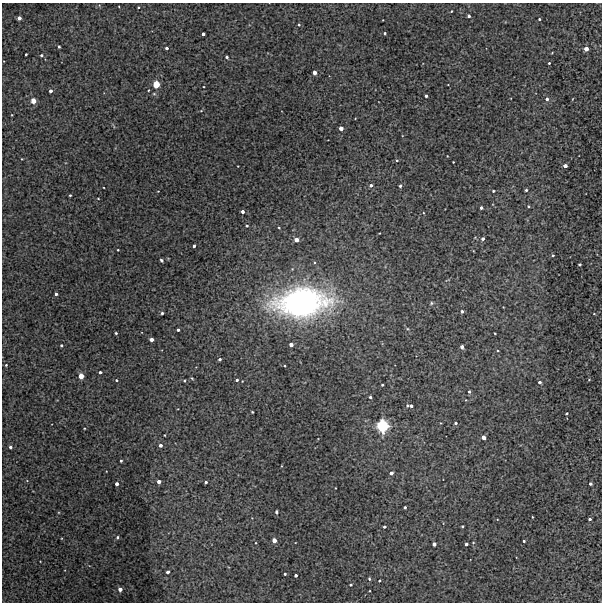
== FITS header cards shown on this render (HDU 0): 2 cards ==
NAXIS1  =                  600 / Width of image
NAXIS2  =                  600 / Height of image

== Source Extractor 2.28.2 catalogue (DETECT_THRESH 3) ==
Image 600 x 600 px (HDU 0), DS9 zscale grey, 1 PNG px = 1 image px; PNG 604 x 604 px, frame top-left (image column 1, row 600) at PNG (2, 3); no overlay
Background 474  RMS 1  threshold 2.99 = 3 sigma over >= 5 px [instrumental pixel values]
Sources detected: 106; all 106 listed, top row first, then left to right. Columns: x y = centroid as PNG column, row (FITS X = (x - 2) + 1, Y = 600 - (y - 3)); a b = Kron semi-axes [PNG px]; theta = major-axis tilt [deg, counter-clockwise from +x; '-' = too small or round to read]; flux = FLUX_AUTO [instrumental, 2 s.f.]
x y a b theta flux
451 11 3 2 - 57
469 16 3 3 - 160
19 18 3 3 - 410
539 19 3 2 - 77
299 25 4 3 - 65
385 33 3 3 - 92
203 34 3 3 - 220
59 47 3 3 - 120
167 48 3 3 - 160
586 49 4 3 - 730
552 53 4 2 - 45
26 54 3 3 - 84
41 55 3 3 - 130
227 57 3 3 - 130
549 63 3 3 - 87
314 73 4 3 - 540
156 84 4 4 - 4300
50 91 3 3 - 310
426 96 3 3 - 140
547 99 4 4 - 230
33 101 4 4 - 1500
341 128 4 3 - 600
397 160 3 3 - 68
453 162 2 2 - 43
565 166 3 3 - 550
371 185 3 3 - 200
400 186 3 3 - 140
526 190 3 3 - 110
493 191 3 3 - 82
70 195 3 3 - 71
98 198 3 2 - 45
528 206 3 3 - 65
481 208 3 3 - 170
242 212 3 3 - 240
247 226 4 3 - 83
279 228 3 3 - 56
483 239 3 3 - 190
296 240 4 3 - 650
194 246 3 3 - 130
118 250 2 2 - 51
553 255 3 2 - 88
161 260 4 3 - 130
580 264 3 3 - 140
56 294 3 3 - 160
302 302 45 24 5 22000
431 303 5 4 - 84
462 311 3 3 - 190
162 313 3 3 - 110
594 314 3 2 - 41
178 330 3 3 - 140
116 333 3 3 - 75
495 333 3 2 - 48
151 339 3 3 - 430
61 345 3 3 - 98
291 345 4 3 - 490
462 347 4 3 - 290
498 351 3 2 - 59
220 359 3 3 - 150
6 365 3 3 - 65
100 372 3 3 - 150
81 376 4 4 - 1600
192 378 3 3 - 62
116 380 3 3 - 72
237 380 3 3 - 120
589 380 4 3 - 46
184 381 3 3 - 64
539 382 3 3 - 220
382 385 3 3 - 86
469 392 3 3 - 110
370 397 3 3 - 120
407 405 4 3 - 86
411 406 3 3 - 220
252 412 3 2 - 60
567 413 3 3 - 110
456 423 3 3 - 120
382 426 4 4 - 25000
483 437 4 3 - 640
160 445 3 3 - 240
10 447 3 3 - 200
121 461 3 3 - 89
391 473 4 3 - 350
159 482 3 3 - 480
206 482 3 3 - 150
117 484 3 3 - 360
590 484 3 3 - 150
405 507 3 3 - 150
276 512 4 3 - 150
532 517 3 2 - 44
590 519 3 3 - 130
462 526 3 3 - 80
384 527 3 3 - 130
117 537 3 3 - 91
274 540 4 3 - 870
524 541 3 3 - 80
256 543 4 3 - 47
473 543 3 2 - 48
434 544 3 3 - 360
466 544 3 3 - 170
168 572 3 3 - 260
285 574 3 3 - 100
296 575 3 3 - 180
369 579 4 3 - 91
379 581 3 3 - 84
350 585 3 3 - 110
120 589 4 3 - 580
370 591 2 2 - 42

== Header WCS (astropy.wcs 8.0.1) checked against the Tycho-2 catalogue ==
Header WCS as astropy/WCSLIB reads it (CRVAL/CRPIX/CD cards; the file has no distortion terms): RA---TAN/DEC--TAN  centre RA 04:12:43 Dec -57:44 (63.18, -57.74 deg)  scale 2 arcsec/px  FOV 20.0' x 20.0'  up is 0 deg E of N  parity normal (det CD < 0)
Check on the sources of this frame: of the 60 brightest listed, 4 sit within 2.0 arcsec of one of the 4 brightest Tycho-2 stars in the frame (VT <= 12.08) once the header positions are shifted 0.60 arcsec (0.46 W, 0.39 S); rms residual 0.46 arcsec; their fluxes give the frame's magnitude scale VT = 19.93 - 2.5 log10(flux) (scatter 0.25 mag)
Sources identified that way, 4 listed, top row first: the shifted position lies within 2.0 arcsec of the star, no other Tycho-2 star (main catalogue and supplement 1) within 4.0 arcsec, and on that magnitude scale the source's flux lands within +1.5 / -3 mag of the star's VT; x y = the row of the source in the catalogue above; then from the Tycho-2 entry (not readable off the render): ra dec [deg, ICRS J2000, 3 dp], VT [Tycho-2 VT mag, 2 dp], TYC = Tycho-2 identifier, HIP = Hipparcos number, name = IAU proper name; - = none
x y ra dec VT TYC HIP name
156 84 63.331 -57.617 11.64 8508-108-1 - -
33 101 63.458 -57.626 11.65 8508-207-1 - -
81 376 63.410 -57.779 12.08 8508-11-1 - -
382 426 63.096 -57.807 8.77 8508-6-1 19632 -